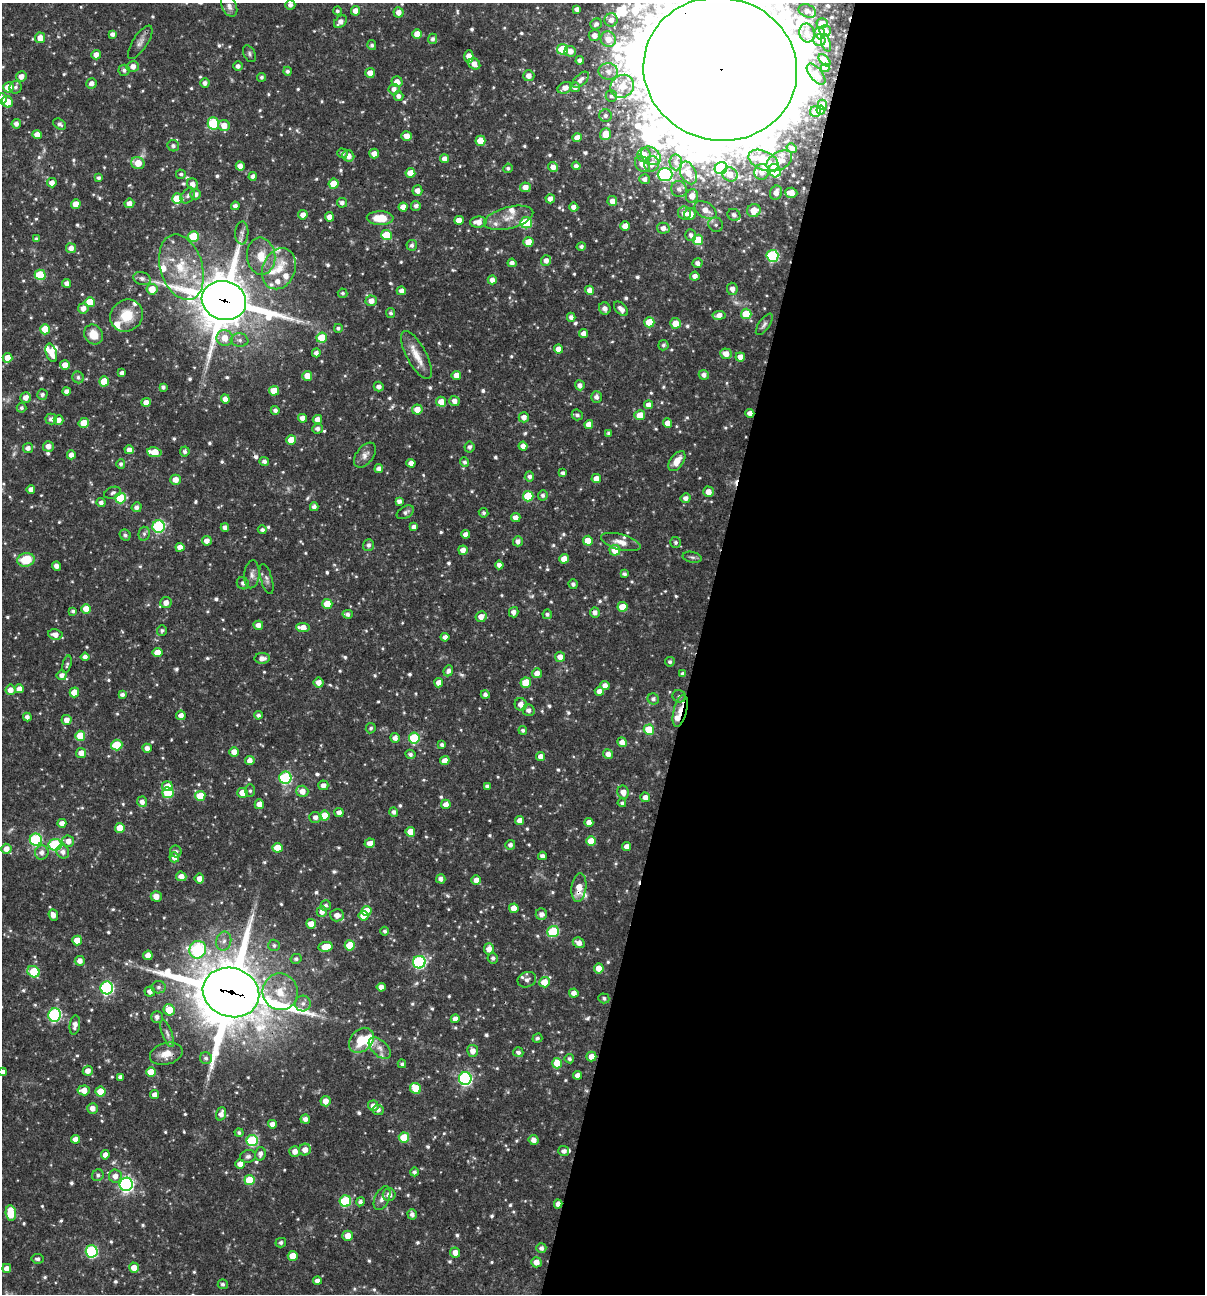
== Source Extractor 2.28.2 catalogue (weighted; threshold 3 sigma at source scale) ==
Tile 12 of 4 x 4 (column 4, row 3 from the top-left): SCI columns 3860-5062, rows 1293-2584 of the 5186 x 5169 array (HDU 1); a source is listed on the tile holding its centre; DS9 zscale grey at full resolution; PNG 1207 x 1296 px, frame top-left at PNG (2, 3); each listed source drawn as its Kron ellipse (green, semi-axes under 4 px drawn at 4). Shown black and unused: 42% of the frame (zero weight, under 3 of 4 exposures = <1% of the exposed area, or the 3 px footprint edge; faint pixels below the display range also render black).
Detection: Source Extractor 2.28.2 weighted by HDU 2 'WHT'; one run over the whole footprint, this tile lists its part. Background 0.0662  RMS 0.0035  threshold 0.0158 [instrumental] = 3 sigma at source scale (4.5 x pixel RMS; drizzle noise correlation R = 1.50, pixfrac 1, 0.05/0.05 arcsec/px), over >= 5 px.
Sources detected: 790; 3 too faint to see at this stretch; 1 inside a brighter object's white glare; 4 cosmic-ray / hot-pixel residue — neither listed nor drawn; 30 inside a brighter listed object's ellipse — not listed separately; of the other 752, all 500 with FLUX_AUTO >= 0.755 (the completeness limit of this list) listed and drawn (252 fainter detections not listed), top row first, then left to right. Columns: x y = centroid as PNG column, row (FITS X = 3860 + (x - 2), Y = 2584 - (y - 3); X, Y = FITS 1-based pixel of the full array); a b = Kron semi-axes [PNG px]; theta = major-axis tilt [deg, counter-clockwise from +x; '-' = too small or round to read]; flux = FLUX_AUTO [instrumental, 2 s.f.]
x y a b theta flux
290 5 5 4 - 1.5
229 6 11 7 -65 1.8
577 9 4 4 - 1.5
337 11 4 4 - 0.75
355 11 5 4 - 2.8
807 11 9 6 -24 1.4
399 12 5 5 - 2.4
611 20 6 6 - 2.2
340 22 7 5 44 2.2
822 23 5 5 - 2.5
596 24 6 5 - 1.3
825 31 6 5 - 2.5
807 33 9 7 -79 2.1
820 33 6 5 - 2.7
112 34 4 4 - 1.3
417 34 5 4 - 3.4
594 35 5 5 - 2.4
40 38 5 5 - 4.1
433 39 5 4 - 1.1
608 39 8 7 - 3.8
819 40 6 6 - 2.7
140 42 19 7 57 2.2
826 42 9 4 -73 1.9
372 45 5 4 - 0.89
562 49 5 5 - 14
570 51 6 5 - 2.5
249 54 9 5 -62 0.88
96 55 4 4 - 2.6
469 56 6 4 -88 3.6
580 60 4 4 - 1.5
824 60 7 4 -46 2.1
474 64 6 5 - 2.8
133 66 6 5 - 2.5
238 66 5 5 - 1.4
825 68 4 4 - 1.7
720 69 77 71 -13 16000
124 70 5 5 - 1.1
287 71 4 4 - 0.9
608 71 10 8 -1 2.2
370 73 5 4 - 3
816 74 12 6 -50 2.5
21 76 5 5 - 2.2
529 76 5 5 - 2.5
261 77 4 4 - 0.86
580 80 10 5 44 1.6
397 82 5 5 - 2.6
92 83 5 5 - 1.8
205 83 5 4 - 1.5
622 86 12 11 - 6.5
8 87 5 5 - 7.7
15 87 6 6 - 1
575 87 5 5 - 1.6
565 88 7 5 29 2.8
394 89 5 5 - 1.9
398 96 5 5 - 1.5
611 96 6 5 - 1.1
2 99 5 5 - 4.9
7 102 6 5 - 4.7
822 105 5 4 - 2.1
821 110 4 4 - 2.4
816 111 6 5 - 4.1
605 116 6 6 - 1.1
213 123 6 5 - 20
16 124 5 4 - 1.5
59 124 7 5 -32 1.1
224 126 6 5 - 3.8
606 134 6 5 - 5.5
37 135 4 4 - 3.1
407 136 5 4 - 2.9
577 138 4 4 - 2.4
480 141 5 5 - 5.9
173 146 6 5 - 1.2
792 148 5 4 - 0.78
342 153 5 5 - 1.2
374 154 5 4 - 2.4
644 155 7 6 - 3.7
348 156 6 5 - 2.7
651 156 11 8 -37 3.2
445 159 4 4 - 2.3
763 160 16 9 -25 8.5
779 161 14 9 31 4.7
676 162 8 6 -84 1.4
138 163 7 6 - 5.2
642 164 8 6 -46 3.5
652 164 8 7 - 3.3
240 166 4 4 - 2.4
576 166 4 4 - 1.5
553 167 5 5 - 2.3
508 168 4 4 - 0.76
721 168 6 6 - 23
775 171 7 6 - 10
762 172 8 7 - 2.6
410 173 5 5 - 4.3
688 173 12 7 -64 4.8
181 174 5 4 - 0.79
665 174 7 6 - 38
730 174 8 7 - 3.6
253 176 4 4 - 1.5
99 178 4 3 - 0.85
645 179 5 5 - 1.4
52 183 5 4 - 2.3
192 184 6 5 - 2
334 184 5 5 - 7.1
525 187 5 5 - 3.1
679 189 8 7 - 1.7
417 191 5 5 - 2.2
776 193 7 6 - 2.8
791 193 6 5 - 3.6
196 194 5 5 - 1.8
188 196 9 6 52 1.2
692 196 7 6 - 3.7
177 199 5 5 - 10
550 199 4 4 - 2.1
612 201 5 4 - 2.3
129 203 5 5 - 2.4
342 203 5 5 - 1.2
76 204 5 4 - 4.2
235 206 4 4 - 1.4
416 206 5 5 - 1.4
403 207 4 4 - 2.8
574 207 4 4 - 2
706 210 12 7 -30 4.2
754 211 7 6 - 6.3
684 213 6 6 - 3.5
690 214 6 5 - 3.8
303 215 5 4 - 2.5
734 215 7 5 -36 1.6
329 217 5 4 - 1.9
380 218 13 7 -1 8.1
509 218 25 11 15 5.4
459 220 5 4 - 3.4
478 222 8 5 4 3.1
526 223 6 5 - 18
716 225 8 7 - 1.5
625 226 4 4 - 3.2
663 228 6 5 - 2.1
242 233 11 6 88 1.5
386 235 5 5 - 12
691 235 6 5 - 1.3
194 237 5 5 - 15
36 239 4 4 - 0.92
698 240 5 5 - 13
528 242 5 5 - 6
412 245 5 5 - 1.1
581 246 5 4 - 0.96
71 248 5 5 - 2.3
261 256 18 14 -83 7.3
772 256 6 6 - 33
546 260 5 5 - 2.1
512 263 4 4 - 1.8
698 263 5 4 - 1.7
181 267 33 21 -73 17
279 269 21 16 67 9
40 275 5 5 - 14
695 276 4 4 - 2.1
142 278 9 6 -18 1.5
492 280 4 4 - 2.2
67 283 4 4 - 1.8
152 289 5 5 - 5.8
732 289 6 5 - 2.4
590 290 4 4 - 2.2
401 291 4 4 - 1.8
343 293 5 4 - 0.78
224 300 22 19 -18 1800
371 301 6 5 - 2.7
90 302 5 5 - 7.5
83 308 5 5 - 2.2
605 308 6 5 - 1.6
621 309 9 5 -45 2.1
391 313 5 4 - 0.85
746 314 5 5 - 10
719 315 6 4 6 2.5
127 316 17 15 42 8.8
571 317 4 4 - 1.4
649 322 5 5 - 9.2
675 323 5 5 - 4.7
764 324 12 5 55 1.2
338 328 4 4 - 0.81
45 329 5 5 - 7.4
584 334 4 4 - 2.2
93 335 10 9 - 5.6
225 338 8 8 - 4.4
322 338 5 5 - 9.6
240 340 9 7 -7 1.5
663 345 5 5 - 0.87
558 349 4 4 - 2.8
51 353 9 5 -72 4.1
316 353 4 4 - 1.5
726 354 6 5 - 3.2
416 355 27 10 -62 5.7
740 357 4 4 - 2.7
8 358 5 5 - 4.4
65 365 5 5 - 3.1
122 373 4 4 - 1.4
456 375 5 4 - 3.2
704 375 5 4 - 1.5
307 376 5 5 - 4
78 377 6 5 - 0.92
104 381 5 5 - 6.8
580 385 5 5 - 1.8
163 387 4 4 - 0.95
379 387 5 5 - 1.5
67 391 4 4 - 1.8
274 391 5 5 - 5.2
42 394 5 5 - 1.2
26 397 5 5 - 2.6
596 397 6 5 - 1.7
225 399 4 4 - 2.7
454 401 5 5 - 2.2
146 402 5 4 - 2.6
441 402 5 5 - 4.6
649 405 4 4 - 2.6
21 408 5 5 - 0.83
275 410 4 4 - 1.2
417 410 5 5 - 4.1
750 413 4 4 - 2.7
577 415 6 5 - 1
640 415 5 5 - 4.6
524 417 5 5 - 2.3
302 418 4 4 - 2.3
51 419 6 5 - 1.5
317 419 4 4 - 2.4
59 420 5 4 - 2.4
84 423 5 5 - 7
667 423 5 4 - 3
589 424 4 4 - 3.1
318 429 5 5 - 1.4
609 433 4 3 - 0.96
291 440 5 5 - 6.2
48 446 5 5 - 2.3
523 446 4 4 - 2.3
469 447 5 5 - 1.2
28 448 5 5 - 1.7
129 450 4 4 - 2.2
185 451 5 5 - 1.1
154 452 7 5 -10 8.3
71 455 4 4 - 2.2
365 455 14 8 53 2.2
264 461 5 4 - 1.4
677 461 11 6 55 3.7
464 462 5 4 - 0.9
411 463 4 4 - 2.4
121 464 5 4 - 0.89
379 469 4 4 - 1.9
563 473 4 4 - 1.2
529 476 5 5 - 1.3
596 479 5 4 - 3
175 480 5 5 - 3.2
31 489 4 4 - 2.1
708 492 5 5 - 3
113 493 9 5 20 1.1
543 495 5 5 - 1
528 496 5 5 - 13
120 498 5 5 - 17
686 498 5 5 - 1.8
399 501 4 4 - 1.4
101 503 4 4 - 1.5
137 507 5 4 - 1.3
314 507 4 4 - 1.4
405 512 9 6 29 1.3
483 513 5 4 - 0.79
516 518 5 4 - 2.4
159 526 6 6 - 38
225 527 4 4 - 1.8
414 527 4 4 - 1.8
262 530 4 4 - 1
144 534 7 5 77 0.93
466 534 4 4 - 2.2
125 535 6 5 - 0.93
207 541 5 5 - 2.4
518 541 5 5 - 1.7
588 541 5 5 - 5.8
621 542 20 7 -15 3.7
676 542 5 5 - 0.86
368 545 6 5 - 1.2
180 547 4 4 - 2.8
463 550 4 4 - 2.4
615 550 5 5 - 6.6
692 557 9 5 -13 0.88
564 559 5 5 - 3.6
26 560 9 7 10 9.5
499 565 4 4 - 1.7
56 566 4 4 - 2.1
252 574 14 7 85 1.8
624 574 4 3 - 0.96
267 579 15 5 -74 1.3
243 583 6 5 - 1.2
573 584 5 4 - 1.1
166 603 6 5 - 2.4
327 604 5 5 - 6.6
622 607 5 5 - 6
86 609 5 5 - 4.7
73 611 4 3 - 0.79
514 612 5 4 - 1.7
595 612 5 5 - 1.9
348 614 5 4 - 1.1
547 614 5 4 - 0.95
481 617 5 5 - 2.8
258 625 5 4 - 2.2
303 627 6 4 -7 3.8
162 630 5 5 - 0.78
55 635 7 5 -10 2.8
445 637 4 4 - 1.6
158 652 5 4 - 4.4
85 657 4 4 - 1.8
560 657 5 5 - 2.5
262 658 7 5 0 2.1
670 662 5 5 - 0.87
67 664 9 4 76 0.75
448 671 6 4 67 1.4
537 673 5 5 - 2.8
683 674 4 4 - 1.3
62 675 5 5 - 1.8
319 682 5 5 - 2.7
439 683 4 4 - 2.9
526 683 5 5 - 9.3
605 685 4 4 - 2.3
19 689 4 4 - 2.5
10 690 5 5 - 2.8
599 691 4 4 - 2.1
74 692 5 5 - 6.4
122 694 4 3 - 1.1
485 695 4 4 - 1.2
679 696 7 6 - 0.89
653 699 6 5 - 1.1
521 704 6 6 - 2.7
528 710 6 5 - 1.7
680 711 16 6 75 4.9
181 715 5 4 - 2.2
258 715 4 4 - 1
27 717 4 4 - 1.5
66 720 5 5 - 2.5
371 728 5 5 - 0.8
523 730 4 4 - 0.84
649 730 5 5 - 11
80 736 5 5 - 8.6
395 738 5 5 - 1.9
414 738 5 5 - 21
622 742 5 4 - 2.5
117 745 5 5 - 11
442 745 4 4 - 0.98
147 748 4 4 - 1.9
234 752 4 4 - 2.9
81 753 5 5 - 3.2
410 754 5 4 - 1
608 754 5 4 - 2.2
541 756 4 4 - 2.5
250 761 4 4 - 2.5
445 761 5 4 - 2.5
285 778 6 6 - 36
323 785 5 5 - 1.9
167 786 5 5 - 4.2
487 786 4 3 - 0.99
250 791 6 5 - 0.83
302 791 6 5 - 2.9
623 792 6 6 - 2.9
168 793 5 5 - 15
242 793 5 5 - 4.8
200 796 5 5 - 6.9
645 797 5 5 - 2.2
142 802 5 5 - 2.1
622 803 4 4 - 0.81
259 804 5 4 - 3.3
446 804 5 4 - 2.6
394 812 5 4 - 1.2
339 813 4 4 - 1.9
325 816 5 5 - 7.3
315 817 6 5 - 1.7
520 820 4 4 - 2.7
589 822 4 4 - 2.6
62 823 4 4 - 2.3
120 828 5 5 - 6.5
410 832 5 5 - 4.9
36 840 6 6 - 40
68 841 6 5 - 2.5
591 841 5 5 - 5.5
370 843 5 4 - 2.6
55 845 6 6 - 34
510 845 5 5 - 1.4
627 847 4 4 - 2.5
277 848 5 5 - 6.4
6 849 5 5 - 2.6
176 851 6 5 - 1
42 852 7 7 - 2
63 852 7 6 - 1.7
542 856 4 4 - 1.4
174 857 5 5 - 2.3
181 876 5 4 - 2.6
199 879 5 5 - 2.8
441 879 5 4 - 1.6
476 880 5 4 - 2.6
579 888 14 7 83 4.8
156 896 5 5 - 3
326 905 5 5 - 0.97
514 908 4 4 - 3.5
366 911 5 5 - 6.4
322 912 5 5 - 2.3
541 914 6 5 - 1.6
53 915 5 4 - 2.2
337 915 7 6 - 2.8
364 916 5 5 - 4.8
311 924 5 5 - 3.2
385 931 4 4 - 0.92
553 932 6 5 - 19
77 940 5 5 - 6.6
224 941 9 7 78 1.9
579 943 6 5 - 2.2
274 945 6 5 - 0.9
350 945 5 5 - 9.6
326 947 7 5 8 7.6
489 949 5 5 - 2.6
198 950 9 8 - 43
148 955 5 4 - 3.3
493 958 5 5 - 1
296 959 5 5 - 0.93
80 961 5 5 - 2.2
419 962 6 6 - 48
599 968 5 5 - 3.6
34 972 6 5 - 13
527 980 9 7 21 1.3
544 982 5 5 - 5.9
158 987 7 6 - 1.1
381 987 4 4 - 2.1
107 988 6 6 - 52
150 991 5 5 - 2.3
231 992 29 24 -20 3000
280 992 18 17 - 8.9
574 993 4 4 - 2.4
604 998 5 5 - 0.96
303 1003 8 7 - 1.6
169 1010 6 5 - 8.1
55 1015 7 6 - 40
157 1017 6 5 - 1.4
455 1019 4 4 - 2.2
75 1025 9 5 81 2.3
167 1033 14 5 -70 1.5
537 1038 5 4 - 0.77
361 1040 14 10 46 8.7
380 1048 13 7 -44 2.5
473 1051 6 5 - 2.7
518 1052 5 5 - 1.2
166 1054 17 10 15 4.7
591 1057 5 5 - 3.2
206 1058 6 6 - 1.1
569 1059 5 4 - 0.89
557 1063 5 5 - 8.4
402 1064 4 4 - 0.76
88 1071 5 5 - 2.3
3 1072 4 4 - 1.6
151 1072 5 5 - 7.3
577 1075 4 4 - 2.2
121 1077 4 4 - 1.3
465 1079 6 6 - 62
416 1088 6 5 - 10
84 1090 6 5 - 4
101 1092 5 5 - 7.7
155 1095 4 4 - 2.2
325 1101 5 5 - 2.7
373 1106 5 5 - 2.4
92 1108 5 5 - 2.5
378 1110 5 5 - 1.3
221 1114 7 4 72 2.2
305 1119 5 4 - 1.7
272 1124 4 4 - 2.1
239 1133 4 4 - 0.79
404 1137 5 5 - 10
75 1139 4 4 - 2.3
534 1140 5 5 - 2.3
252 1141 5 5 - 29
305 1150 6 6 - 2.6
295 1151 5 5 - 2.4
564 1151 5 5 - 1.5
260 1154 7 5 75 1.6
105 1155 4 4 - 2.2
248 1156 8 6 14 1.1
240 1164 4 4 - 3
414 1172 4 4 - 0.97
98 1175 6 5 - 0.86
115 1176 6 6 - 2.6
249 1180 5 5 - 11
126 1184 7 6 - 84
389 1195 6 6 - 2.4
382 1198 12 7 65 2.2
345 1201 6 5 - 24
360 1202 4 4 - 1.2
558 1204 4 4 - 2.1
11 1213 8 5 -84 12
412 1214 5 4 - 1.5
348 1236 5 5 - 3.6
281 1243 5 4 - 0.96
541 1248 5 5 - 1.3
92 1251 6 6 - 39
455 1253 5 5 - 2.8
293 1256 5 5 - 6.3
38 1259 6 5 - 1
536 1262 5 5 - 3.1
7 1268 4 4 - 2.2
134 1268 5 5 - 3.8
317 1281 4 4 - 1.9
223 1284 5 4 - 0.95
Overlapping masked pixels (flux is a lower limit): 8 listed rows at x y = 720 69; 224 300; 750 413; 595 612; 680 711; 579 888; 231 992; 558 1204
Isophote crosses this tile's border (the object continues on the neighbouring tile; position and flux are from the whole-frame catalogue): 5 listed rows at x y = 355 11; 807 11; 720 69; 2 99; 3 1072